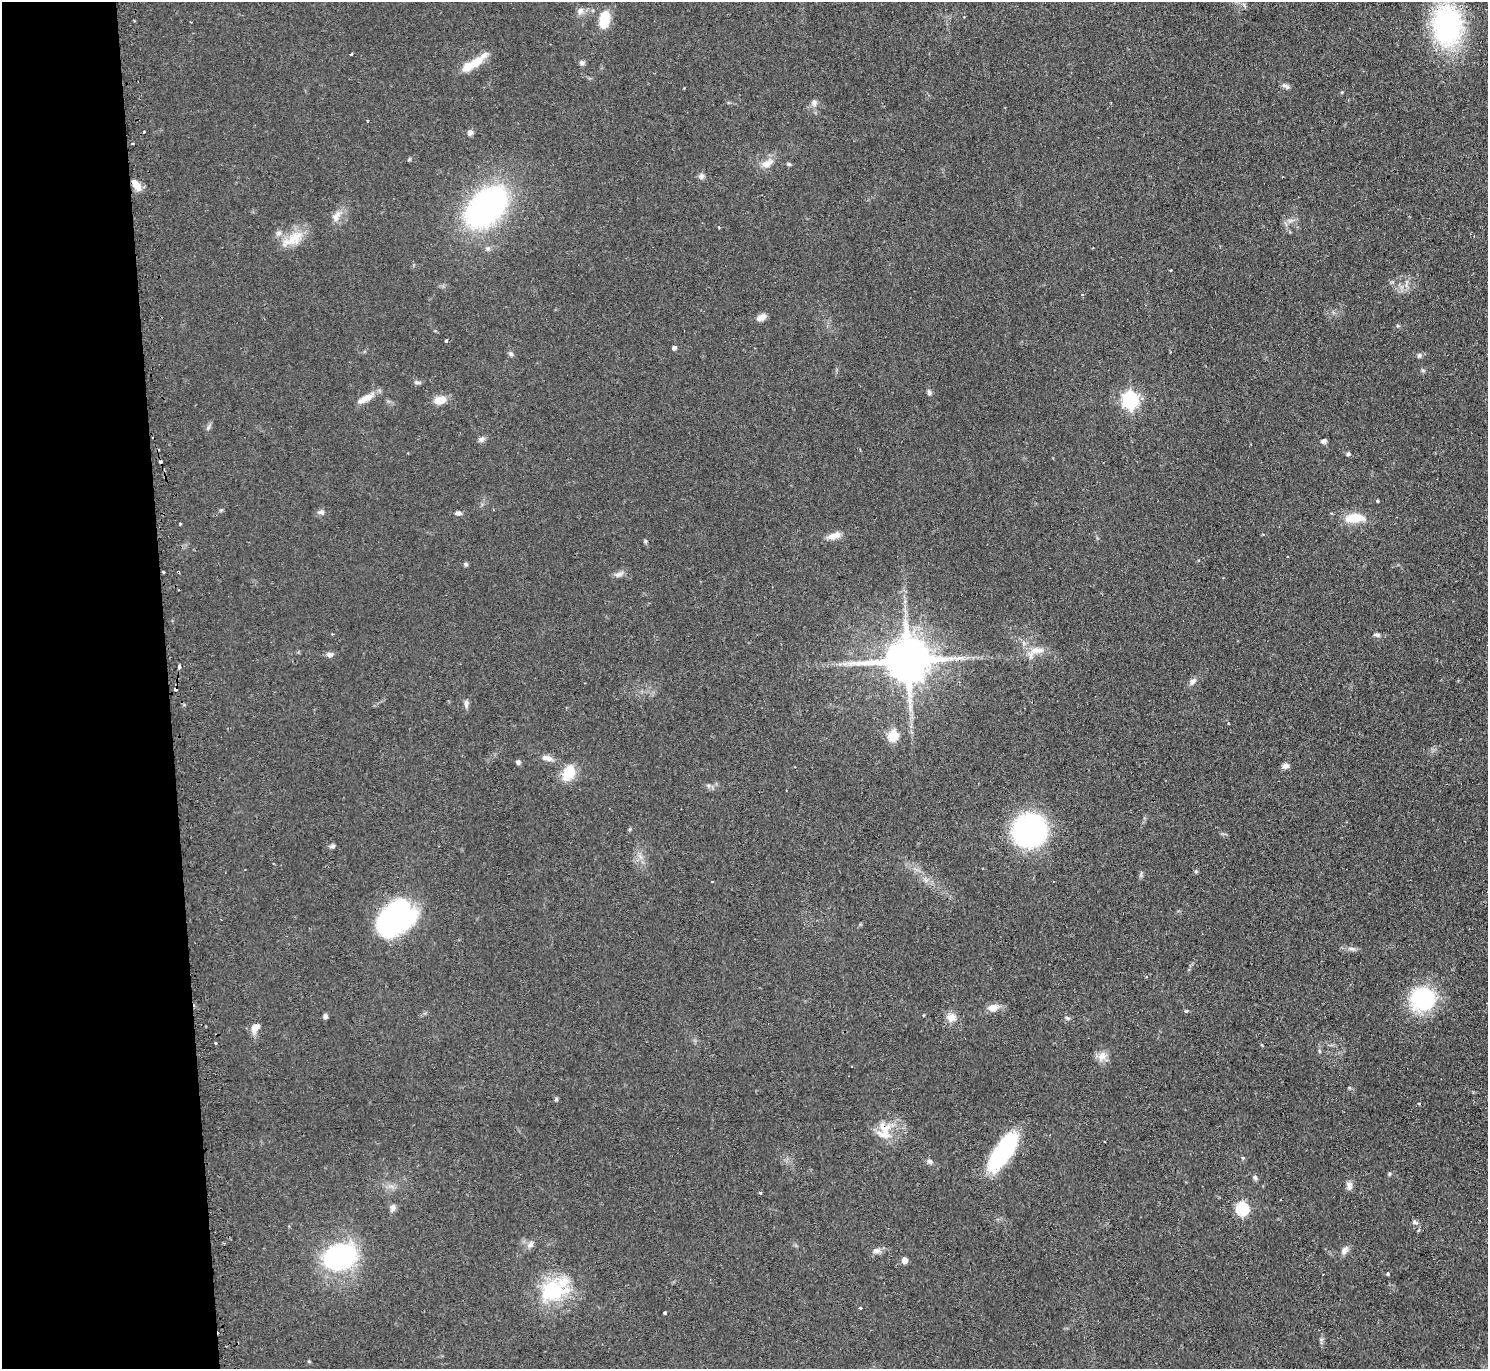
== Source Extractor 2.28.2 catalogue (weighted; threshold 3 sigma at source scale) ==
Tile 4 of 3 x 3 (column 1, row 2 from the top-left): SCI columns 27-1512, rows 1511-2877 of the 4510 x 4473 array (HDU 1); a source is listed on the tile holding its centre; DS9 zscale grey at full resolution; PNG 1490 x 1371 px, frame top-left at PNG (2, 2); no overlay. Shown black and unused: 11% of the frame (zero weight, under 2 of 3 exposures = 4% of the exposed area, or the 3 px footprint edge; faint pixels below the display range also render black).
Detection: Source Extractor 2.28.2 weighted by HDU 2 'WHT'; one run over the whole footprint, this tile lists its part. Background 0.054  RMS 0.0061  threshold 0.0275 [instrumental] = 3 sigma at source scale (4.5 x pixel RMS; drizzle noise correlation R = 1.50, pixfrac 1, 0.05/0.05 arcsec/px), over >= 5 px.
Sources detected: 106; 1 inside a brighter object's white glare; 6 cosmic-ray / hot-pixel residue — not listed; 3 inside a brighter listed object's ellipse — not listed separately; the other 96 listed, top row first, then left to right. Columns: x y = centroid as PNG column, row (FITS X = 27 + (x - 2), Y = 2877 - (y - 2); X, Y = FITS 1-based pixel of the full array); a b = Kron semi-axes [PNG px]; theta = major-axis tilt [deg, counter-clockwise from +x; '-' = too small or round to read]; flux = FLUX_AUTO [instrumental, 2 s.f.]
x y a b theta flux
580 11 10 8 69 2.9
604 20 20 11 79 15
1447 25 28 20 -89 150
351 54 3 3 - 1.3
476 62 32 9 38 12
582 63 7 6 - 1.6
1286 86 11 6 -25 2
814 103 10 7 -73 2.4
367 120 3 2 - 0.55
470 132 7 6 - 2.3
133 144 3 2 - 0.86
767 163 18 9 31 5.8
789 164 5 4 - 0.9
701 176 8 7 - 2
136 184 14 7 -54 6.4
486 207 37 23 45 190
336 217 16 10 67 5.2
1290 220 10 4 14 2
719 227 3 2 - 0.7
293 239 35 14 31 14
1082 295 3 3 - 1.1
761 317 11 7 28 3.7
446 341 4 3 - 0.99
674 348 4 4 - 1.9
511 354 7 5 -43 1.4
1419 355 7 6 - 1.4
1423 370 6 4 -1 0.85
417 382 10 4 -5 1.5
929 392 7 5 -74 1.6
365 398 26 8 28 6.9
440 400 11 7 8 10
1131 400 7 6 - 190
208 428 7 4 56 1.2
481 439 8 7 - 2
1324 441 6 5 - 1.9
1348 454 5 4 - 1.6
1377 501 3 3 - 1.4
321 512 9 5 9 1.8
458 513 8 5 0 1.7
1354 518 26 11 3 13
180 524 3 3 - 1.5
834 536 20 8 16 5.3
645 541 6 4 -49 0.81
466 564 6 5 - 1.1
163 572 3 2 - 0.98
619 574 14 6 18 2.6
332 634 3 3 - 0.66
1377 635 9 5 -13 1.4
1035 651 27 12 29 8.6
330 654 8 5 6 2.5
907 660 14 12 3 3000
179 666 4 3 - 3.7
1192 681 10 7 51 2.5
466 703 11 6 -87 2
893 736 6 5 - 44
547 758 14 7 -15 3.6
518 762 6 5 - 1.2
1285 766 8 7 - 2.4
569 773 19 12 64 14
708 785 6 4 -19 1.2
1029 830 23 22 - 150
332 846 8 5 8 1.4
396 918 34 25 44 130
1352 949 11 4 -5 2
1422 999 25 23 26 56
993 1008 10 8 14 6.4
1186 1011 4 3 - 0.8
924 1015 3 2 - 0.59
325 1016 6 5 - 1.6
951 1017 12 11 - 5.3
1067 1018 6 4 -41 1.1
255 1028 14 9 61 4.7
216 1043 3 3 - 1.6
1262 1045 3 3 - 0.84
1102 1056 15 11 41 5
556 1099 6 4 48 0.85
884 1127 21 15 -19 11
1003 1152 42 16 55 63
1243 1158 4 4 - 0.67
929 1161 8 6 -15 1.7
1255 1177 8 5 -63 1.3
1349 1186 11 7 -72 2.8
760 1193 4 3 - 0.74
393 1207 8 8 - 2.3
1242 1209 6 6 - 74
1414 1222 7 5 -86 1.4
530 1244 9 8 - 3
1345 1250 12 7 56 3.2
876 1251 11 7 5 2.9
339 1257 26 19 18 110
904 1260 5 4 - 6
1388 1274 4 3 - 1.1
554 1292 45 22 10 36
860 1308 3 3 - 1.9
665 1313 3 3 - 2.6
1321 1339 7 4 1 1
Overlapping masked pixels (flux is a lower limit): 2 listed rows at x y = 907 660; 884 1127
Unlisted compact peaks at least as high as the median listed source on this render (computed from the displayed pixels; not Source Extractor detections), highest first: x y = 1389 1174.